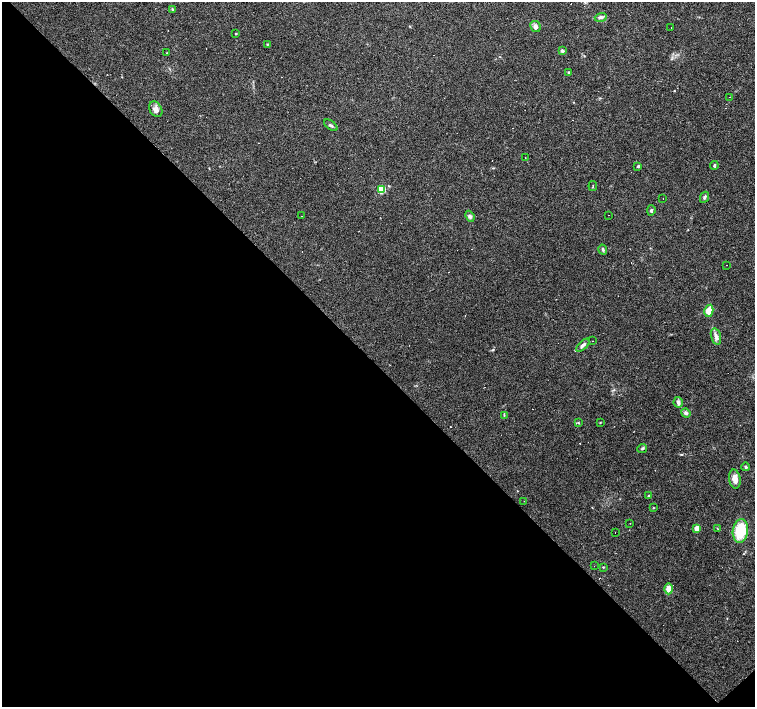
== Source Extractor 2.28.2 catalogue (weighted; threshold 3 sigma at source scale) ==
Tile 14 of 4 x 4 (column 2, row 4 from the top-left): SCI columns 1505-3009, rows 149-1557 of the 6018 x 6000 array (HDU 1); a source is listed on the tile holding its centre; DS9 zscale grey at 2 x 2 block average (1 PNG px = mean of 2 x 2 image px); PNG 757 x 709 px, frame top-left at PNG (2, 2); each listed source drawn as its Kron ellipse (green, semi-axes under 4 px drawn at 4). Shown black and unused: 49% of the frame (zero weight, under 3 of 4 exposures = <1% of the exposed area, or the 3 px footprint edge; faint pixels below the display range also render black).
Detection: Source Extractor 2.28.2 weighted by HDU 2 'WHT'; one run over the whole footprint, this tile lists its part. Background 0.105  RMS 0.0053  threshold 0.0237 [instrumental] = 3 sigma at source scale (4.5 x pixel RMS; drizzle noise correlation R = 1.50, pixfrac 1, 0.0396/0.0396 arcsec/px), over >= 5 px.
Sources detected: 75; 27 cosmic-ray / hot-pixel residue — neither listed nor drawn; the other 48 listed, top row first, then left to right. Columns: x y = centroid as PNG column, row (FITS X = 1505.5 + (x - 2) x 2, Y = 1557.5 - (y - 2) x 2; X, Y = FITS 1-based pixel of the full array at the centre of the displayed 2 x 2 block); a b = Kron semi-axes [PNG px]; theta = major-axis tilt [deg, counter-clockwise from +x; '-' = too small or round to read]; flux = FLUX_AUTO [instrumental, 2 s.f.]
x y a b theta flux
172 9 3 2 - 0.89
601 17 6 4 17 3.1
535 26 6 4 -61 5.1
671 27 2 2 - 0.49
236 34 3 2 - 0.85
267 44 3 2 - 1.1
562 51 3 3 - 3
167 53 3 2 - 0.63
569 72 3 3 - 1
730 97 2 2 - 0.59
156 109 8 6 -60 6.2
331 125 8 3 -37 2.4
525 158 2 2 - 0.59
714 165 4 3 - 1.7
638 166 4 3 - 1.9
593 186 5 2 - 0.81
381 190 3 3 - 50
705 197 6 3 62 2.6
663 199 2 2 - 4.1
651 210 5 4 - 2.1
608 215 2 2 - 1.3
302 216 2 2 - 0.61
470 216 6 4 -67 2.5
603 249 5 3 - 2.2
726 265 2 2 - 0.47
709 311 6 4 78 17
716 337 8 5 -75 5.7
592 341 2 2 - 0.42
583 345 8 3 43 4.6
678 402 5 4 - 3.5
686 413 5 4 - 2.9
504 415 4 2 - 1.1
578 423 3 2 - 0.9
600 423 3 2 - 0.68
642 448 5 3 - 1.6
746 467 4 3 - 1.8
735 479 9 5 -79 9.3
649 496 3 3 - 1.1
524 501 2 2 - 0.43
653 508 3 2 - 0.76
630 523 2 2 - 0.36
697 528 3 3 - 18
718 529 3 2 - 0.68
740 531 12 7 82 51
615 533 2 2 - 0.45
594 566 2 2 - 0.81
603 567 3 2 - 0.79
668 589 5 4 - 11
Diffuse or blended objects may show on this block-average render without a row.